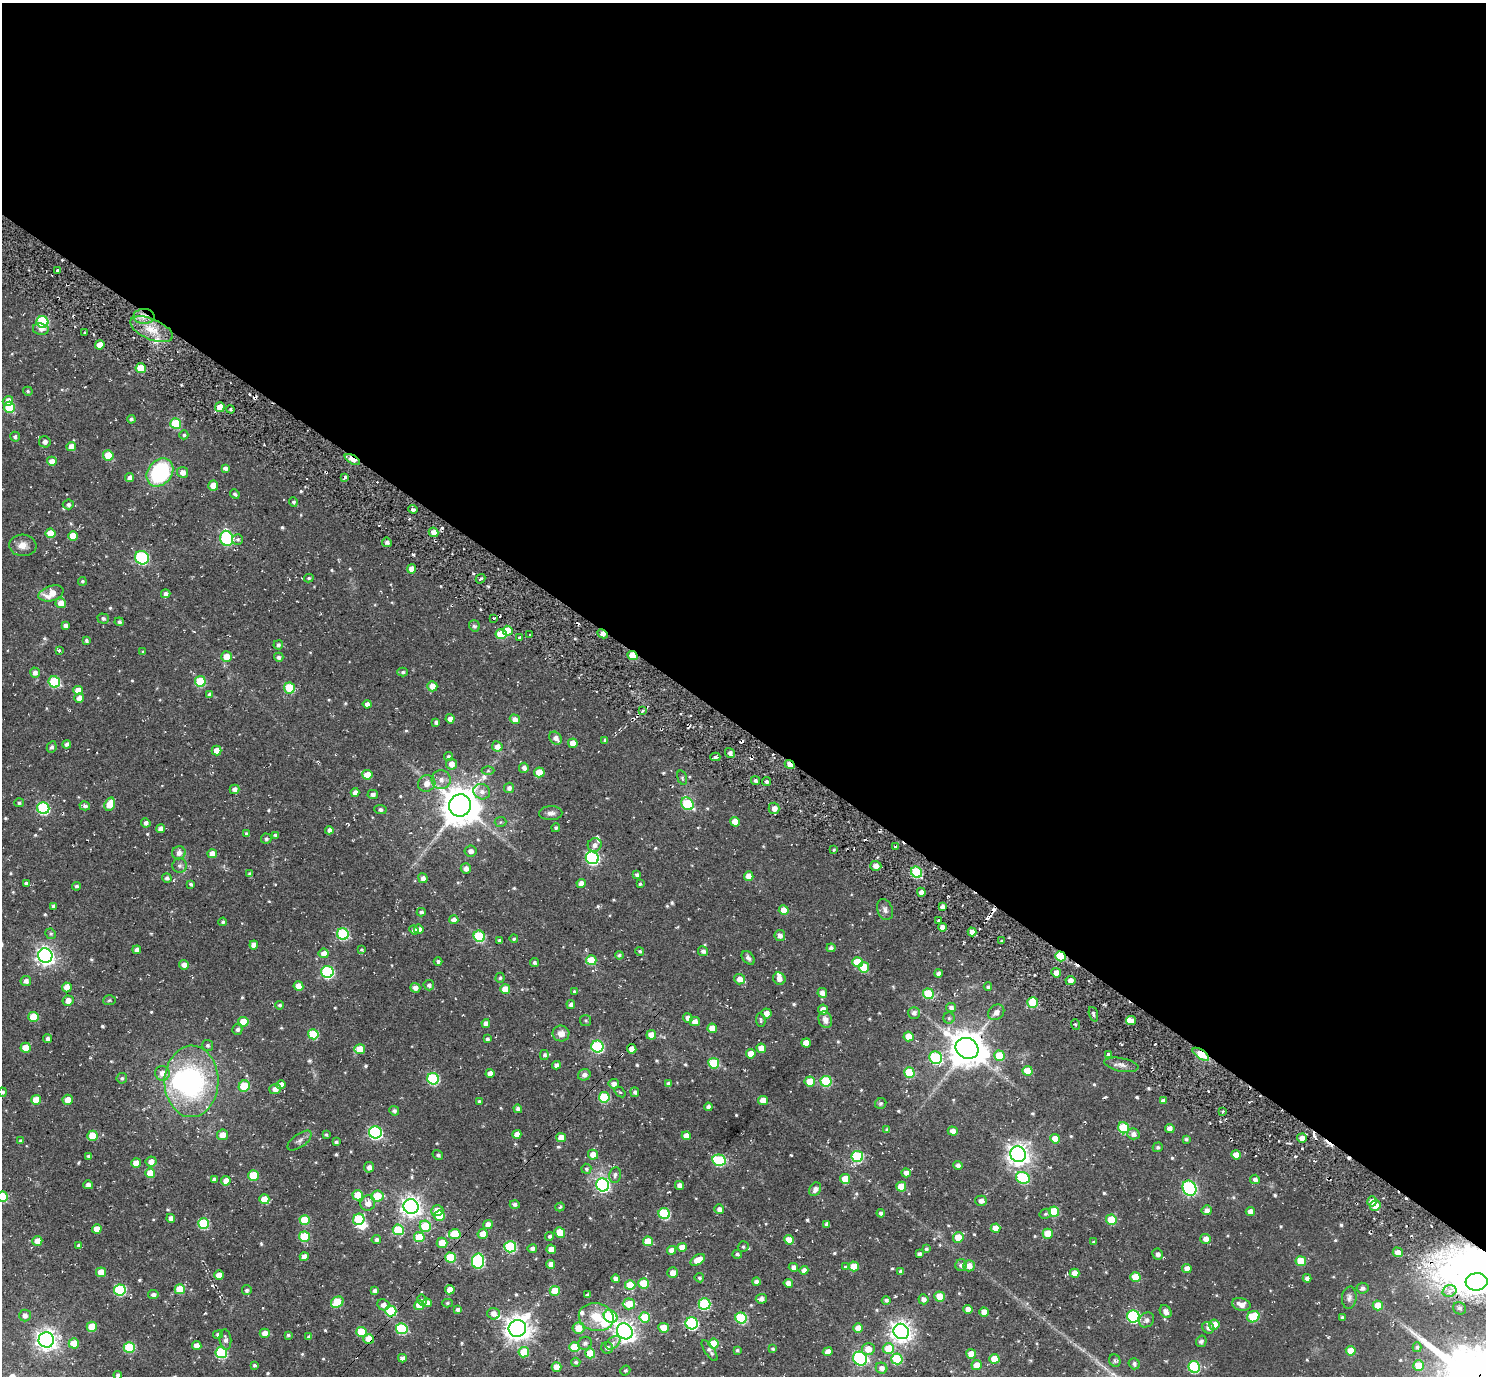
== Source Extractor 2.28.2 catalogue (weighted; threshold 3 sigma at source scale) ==
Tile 3 of 4 x 4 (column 3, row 1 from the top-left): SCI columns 3006-4489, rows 4317-5690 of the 5972 x 5985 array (HDU 1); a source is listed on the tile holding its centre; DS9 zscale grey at full resolution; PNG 1488 x 1378 px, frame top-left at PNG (2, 3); each listed source drawn as its Kron ellipse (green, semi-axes under 4 px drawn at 4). Shown black and unused: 53% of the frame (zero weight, under 2 of 3 exposures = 3% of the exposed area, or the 3 px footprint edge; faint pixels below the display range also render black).
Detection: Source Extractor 2.28.2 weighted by HDU 2 'WHT'; one run over the whole footprint, this tile lists its part. Background 0.0561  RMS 0.013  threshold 0.057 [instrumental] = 3 sigma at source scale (4.5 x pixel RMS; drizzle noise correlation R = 1.50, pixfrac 1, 0.05/0.05 arcsec/px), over >= 5 px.
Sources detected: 659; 6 inside a brighter object's white glare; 17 cosmic-ray / hot-pixel residue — neither listed nor drawn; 8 inside a brighter listed object's ellipse — not listed separately; of the other 628, all 500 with FLUX_AUTO >= 1.9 (the completeness limit of this list) listed and drawn (128 fainter detections not listed), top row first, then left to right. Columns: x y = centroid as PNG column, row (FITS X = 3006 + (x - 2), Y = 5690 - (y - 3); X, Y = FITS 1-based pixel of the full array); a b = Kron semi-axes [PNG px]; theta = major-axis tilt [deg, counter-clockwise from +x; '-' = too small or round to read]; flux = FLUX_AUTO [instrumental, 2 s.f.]
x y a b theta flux
57 270 3 3 - 2.4
144 316 10 7 -1 10
43 322 6 6 - 99
41 329 8 6 -9 5.8
151 329 23 10 -23 24
84 333 3 3 - 2.7
100 345 4 4 - 12
141 368 5 5 - 35
28 391 5 4 - 2.1
8 401 5 4 - 10
9 407 5 5 - 45
220 407 5 4 - 15
231 409 4 3 - 1.9
131 419 4 4 - 3
176 424 5 5 - 54
184 435 4 4 - 2.2
15 437 5 4 - 2.9
45 442 6 5 - 4.2
71 447 5 4 - 10
108 455 5 5 - 31
352 459 8 4 -30 26
52 461 5 4 - 11
225 468 4 4 - 4.3
160 472 15 12 52 120
183 472 5 5 - 7.9
345 477 3 3 - 2.3
130 478 4 4 - 5.6
213 486 5 5 - 18
235 494 5 4 - 2.7
293 502 4 4 - 3
68 504 5 5 - 3.3
413 509 4 2 - 3.1
433 532 5 4 - 10
51 533 5 5 - 21
73 536 5 5 - 17
227 538 8 6 -74 170
238 539 5 5 - 3.1
387 542 5 4 - 4.4
23 545 14 10 -6 11
142 558 7 6 - 130
412 569 4 4 - 13
309 578 5 4 - 1.9
480 579 5 3 - 2.4
82 581 4 4 - 2.2
51 593 13 7 18 21
166 594 4 4 - 4.4
61 603 5 5 - 13
493 618 3 3 - 3.4
103 619 5 5 - 2.8
119 622 4 4 - 3.1
65 625 4 4 - 4.1
474 626 6 5 - 2.8
507 631 5 5 - 29
501 634 5 5 - 32
602 634 5 4 - 7.5
530 635 4 2 - 2.7
520 638 4 3 - 2.8
86 640 4 3 - 2.4
278 645 4 4 - 3.7
59 650 4 4 - 3
143 652 3 3 - 1.9
633 656 5 4 - 37
226 657 5 5 - 15
279 657 5 4 - 4.5
403 672 5 4 - 2.6
35 673 5 5 - 5.9
200 681 5 5 - 53
54 682 6 5 - 86
432 686 5 5 - 12
289 688 5 5 - 46
78 690 5 4 - 13
210 694 4 4 - 4
79 698 5 5 - 8.3
367 704 4 4 - 6.3
642 711 4 3 - 2
450 719 4 4 - 6.8
515 719 5 4 - 8.8
436 722 4 4 - 2.7
556 738 7 5 -48 7.7
605 740 4 3 - 2.3
573 743 5 4 - 13
67 744 4 4 - 4.1
497 746 5 5 - 8.7
52 747 6 4 62 3.1
217 750 5 5 - 12
730 753 5 4 - 3.4
448 757 5 4 - 2.8
715 757 5 3 - 4.1
451 764 5 5 - 9.4
790 764 5 3 - 13
524 768 5 5 - 5.8
488 771 6 4 1 2.3
539 772 5 5 - 19
367 775 5 5 - 23
682 778 7 4 -73 2.2
441 780 9 9 - 8.8
755 780 5 4 - 2.7
767 782 5 4 - 2.9
427 783 9 8 - 11
509 788 5 5 - 5
235 789 5 4 - 5.5
482 792 8 7 - 6.5
355 793 4 4 - 7.6
373 794 5 4 - 5
19 803 5 4 - 2.6
110 804 7 5 69 21
687 804 7 5 -47 75
460 805 11 11 - 3600
85 806 5 4 - 3.6
43 808 6 6 - 130
774 808 5 5 - 7.7
380 809 6 4 -3 3.4
551 813 11 7 1 5.8
500 822 6 5 - 1.9
735 822 5 4 - 18
146 823 4 4 - 4.9
556 828 4 4 - 2.6
161 829 4 4 - 7.6
329 830 4 4 - 5.5
247 834 4 4 - 3.2
275 835 4 4 - 3.1
266 839 5 5 - 3
595 845 7 6 - 6.8
895 847 3 2 - 2.1
834 850 4 3 - 2
471 851 6 5 - 5.1
179 853 7 6 - 7.1
212 854 5 4 - 12
592 858 6 6 - 160
180 866 7 7 - 3.7
876 866 5 5 - 7
466 868 5 5 - 6.4
917 872 6 5 - 87
250 874 4 4 - 3.4
637 875 4 4 - 4.3
749 876 5 4 - 12
167 878 5 4 - 3.9
423 878 5 4 - 6.3
26 883 4 4 - 2.8
581 883 4 4 - 8.4
191 884 4 3 - 2.9
640 884 4 4 - 1.9
76 886 4 4 - 2.9
921 892 4 4 - 7
53 906 4 3 - 3.4
942 907 4 4 - 5.1
784 910 5 4 - 14
885 910 11 7 -68 5.1
421 912 4 3 - 3
454 920 4 4 - 6.7
939 921 4 2 - 2.4
223 922 4 4 - 2.4
942 927 4 4 - 8.3
419 929 5 5 - 7
414 930 4 4 - 4.5
972 932 4 4 - 9.9
51 934 5 5 - 2.6
343 934 6 5 - 100
780 935 5 5 - 5.8
479 936 6 5 - 77
514 939 4 4 - 2.1
500 940 4 3 - 4.2
1001 941 3 2 - 2.1
254 945 4 4 - 8.5
831 948 4 4 - 4.3
137 950 4 4 - 4.9
361 950 4 4 - 2
640 951 4 4 - 2.2
703 951 5 5 - 4.5
324 953 5 5 - 11
619 955 4 4 - 2.2
45 956 7 7 - 540
1061 956 5 4 - 50
748 958 8 5 -48 4.6
591 960 5 5 - 31
438 961 4 4 - 2.8
857 962 5 5 - 32
534 963 4 3 - 3.1
184 965 5 4 - 7.8
864 967 5 5 - 43
327 972 6 6 - 140
1056 973 5 4 - 11
938 974 4 4 - 5.6
500 978 5 4 - 2
740 979 5 5 - 9.1
779 979 6 6 - 6
1070 980 5 4 - 6.5
26 981 5 5 - 5.8
429 985 5 5 - 3.8
298 986 5 4 - 14
67 987 5 5 - 14
988 987 4 4 - 2.4
415 988 5 4 - 7
505 989 5 4 - 18
574 991 4 4 - 2.2
822 993 5 4 - 6.5
928 994 5 5 - 59
109 1000 6 5 - 2
68 1001 5 5 - 9.5
1033 1002 5 5 - 52
571 1004 4 4 - 4.2
280 1005 4 4 - 2.5
951 1007 5 4 - 4.6
823 1010 5 5 - 11
996 1012 9 7 42 7.8
766 1013 5 5 - 9.3
914 1013 6 6 - 5.4
1093 1014 7 4 -71 3
34 1017 5 5 - 36
688 1018 5 4 - 7.3
949 1018 5 5 - 2.3
586 1020 5 5 - 2.2
761 1020 7 4 -83 2.3
825 1020 8 6 -70 6.9
1131 1021 5 4 - 6.9
243 1022 5 5 - 29
695 1022 5 4 - 8.8
486 1024 4 4 - 7.4
1075 1024 5 3 - 1.9
712 1028 5 4 - 14
237 1029 5 5 - 3
561 1033 8 8 - 9.2
313 1034 5 5 - 58
651 1035 5 4 - 16
909 1036 5 5 - 22
48 1039 4 4 - 4.8
487 1039 4 4 - 2.6
806 1043 5 4 - 16
208 1045 5 5 - 2.6
597 1046 6 6 - 130
26 1048 5 5 - 20
761 1048 5 4 - 13
967 1048 12 10 -29 3000
360 1049 5 5 - 21
632 1049 5 4 - 11
751 1054 5 4 - 16
1108 1054 4 4 - 2.4
1201 1054 9 4 -34 28
544 1055 5 4 - 2.6
999 1056 5 5 - 35
936 1058 6 6 - 100
714 1063 5 5 - 53
556 1065 4 4 - 5.4
1121 1065 17 6 -11 7.7
1028 1071 5 5 - 28
909 1072 5 5 - 54
162 1073 7 7 - 11
490 1073 4 4 - 8.2
584 1075 6 5 - 5.7
122 1078 5 5 - 2.8
433 1079 6 5 - 110
191 1081 36 27 89 220
826 1081 5 5 - 72
810 1082 5 5 - 25
614 1084 5 4 - 7
668 1084 4 4 - 4.9
281 1085 5 4 - 8.8
244 1086 6 5 - 45
275 1089 6 5 - 6.7
3 1092 4 4 - 2.5
620 1092 6 4 -39 2
635 1092 4 4 - 3.2
604 1097 5 5 - 66
36 1100 5 5 - 19
68 1100 5 5 - 12
763 1100 5 4 - 13
1163 1101 4 4 - 6
479 1102 4 3 - 2.4
881 1103 6 5 - 2.5
708 1107 4 4 - 4.6
518 1109 4 4 - 4.3
394 1111 5 4 - 3.8
1223 1112 4 3 - 2
1123 1128 6 5 - 70
887 1129 4 3 - 2.5
1170 1129 5 4 - 6
953 1131 5 4 - 7.7
375 1132 6 6 - 200
517 1134 4 4 - 12
1133 1134 6 5 - 6
223 1135 5 5 - 13
326 1135 4 3 - 2
92 1136 5 5 - 28
686 1136 4 4 - 10
561 1138 5 4 - 12
1302 1138 5 4 - 11
1055 1139 5 4 - 17
1186 1139 4 4 - 2.3
300 1140 14 6 36 4.9
20 1141 4 4 - 2.3
336 1142 4 3 - 2.7
1158 1147 5 4 - 2.2
1018 1154 8 7 - 900
438 1155 5 4 - 2.8
593 1155 5 5 - 12
1236 1155 5 4 - 11
89 1156 4 4 - 4.4
857 1157 6 5 - 110
719 1160 7 5 -14 100
151 1161 5 5 - 9.4
136 1163 5 4 - 16
958 1165 4 4 - 4.9
369 1167 5 5 - 6
586 1169 5 5 - 2.8
150 1173 5 5 - 22
906 1173 5 4 - 7.4
253 1175 5 5 - 44
615 1175 8 5 81 3.4
1023 1178 7 5 -22 88
845 1179 5 5 - 22
1255 1179 5 4 - 4.7
214 1180 4 4 - 4.9
226 1181 5 4 - 12
88 1185 5 4 - 5.7
603 1185 7 6 - 230
679 1185 4 4 - 6.3
901 1187 5 5 - 28
1189 1188 8 6 -59 230
815 1189 7 5 60 6.4
358 1195 5 5 - 40
377 1196 6 5 - 35
3 1197 5 5 - 51
264 1199 5 5 - 21
981 1201 6 5 - 6.3
1372 1201 5 5 - 10
368 1203 8 7 - 11
515 1204 5 4 - 3.3
1375 1205 5 5 - 19
411 1207 7 7 - 760
560 1207 5 4 - 2
719 1209 5 4 - 5.6
1207 1210 5 5 - 5.9
437 1211 6 5 - 15
1054 1211 5 5 - 51
1250 1211 4 4 - 8.1
881 1213 4 3 - 4
664 1214 6 5 - 100
1045 1214 6 5 - 2.5
439 1216 5 5 - 29
171 1218 4 4 - 6.7
359 1219 6 5 - 58
305 1220 5 5 - 42
1111 1220 5 5 - 28
204 1223 5 5 - 75
827 1224 4 4 - 4.6
488 1225 5 4 - 8.8
425 1226 6 5 - 45
995 1228 5 4 - 16
97 1229 5 4 - 12
398 1230 5 5 - 63
560 1232 5 5 - 23
455 1234 6 5 - 55
483 1234 5 5 - 16
1048 1234 5 5 - 31
550 1236 4 4 - 2.8
304 1237 5 5 - 54
419 1237 5 5 - 37
958 1237 6 5 - 24
1206 1239 5 5 - 8.7
376 1240 5 4 - 3.5
789 1240 5 4 - 15
37 1241 5 5 - 11
648 1241 5 5 - 24
1094 1242 4 3 - 2.4
442 1243 5 5 - 18
79 1245 4 4 - 2.5
510 1247 6 5 - 120
682 1247 5 4 - 13
743 1247 5 5 - 2.4
532 1249 4 4 - 3.9
551 1249 5 4 - 12
926 1249 3 3 - 2.4
672 1250 4 4 - 10
1398 1252 5 4 - 9.8
737 1254 5 4 - 2.5
919 1254 4 4 - 3.8
1158 1254 5 5 - 5.2
304 1257 4 4 - 9.1
450 1258 5 5 - 48
698 1260 8 5 32 15
478 1261 7 6 - 180
1301 1261 5 5 - 32
551 1264 4 4 - 8.1
961 1265 6 5 - 4.9
854 1266 5 5 - 21
969 1266 5 5 - 11
793 1267 5 4 - 4.7
845 1267 4 3 - 2.8
1187 1268 5 4 - 9.2
804 1270 4 4 - 6.3
101 1272 5 5 - 17
901 1272 4 4 - 5.5
673 1273 5 5 - 9.5
1075 1273 5 4 - 13
219 1275 5 4 - 12
1135 1277 5 5 - 24
699 1278 5 4 - 2.5
1307 1278 4 4 - 4.6
616 1279 4 4 - 5.3
756 1282 4 4 - 5.5
1477 1282 11 8 5 830
644 1283 5 5 - 37
788 1283 4 4 - 8.5
630 1285 5 5 - 30
1362 1288 6 5 - 4.4
180 1289 5 5 - 37
120 1290 6 5 - 110
247 1290 5 4 - 3.6
450 1290 5 4 - 13
375 1291 4 4 - 4.5
555 1291 5 5 - 25
1449 1291 7 5 15 6.2
153 1295 5 4 - 4.5
587 1295 4 3 - 3.3
940 1296 5 5 - 26
1349 1298 11 7 84 4.7
761 1299 5 5 - 5.4
923 1299 5 5 - 5.4
422 1300 5 4 - 2.9
886 1300 4 4 - 3.1
337 1302 6 5 - 45
427 1303 5 4 - 6.7
447 1303 5 4 - 2.2
629 1304 6 5 - 22
704 1304 6 5 - 110
1241 1304 9 6 -13 9.8
383 1305 6 5 - 6.4
419 1305 5 5 - 17
1378 1305 5 5 - 18
1460 1308 7 6 - 3.5
968 1309 5 4 - 11
457 1310 4 4 - 3.9
391 1311 6 5 - 72
984 1312 5 4 - 11
1166 1312 7 5 -57 8
494 1314 6 6 - 7.9
25 1315 6 6 - 5.8
611 1316 7 6 - 78
1133 1316 6 6 - 150
596 1317 18 14 -12 30
645 1317 5 5 - 55
1253 1317 6 5 - 56
1342 1317 4 4 - 1.9
741 1318 6 5 - 98
1147 1320 8 7 - 5.4
692 1323 6 6 - 140
1214 1325 5 5 - 16
92 1327 5 5 - 26
517 1328 9 8 - 1200
578 1328 6 5 - 20
664 1328 5 5 - 21
858 1328 5 4 - 12
1208 1328 6 5 - 5.4
402 1329 5 5 - 90
625 1331 8 7 - 690
901 1331 8 7 - 800
362 1332 5 5 - 46
265 1333 5 4 - 10
218 1334 5 4 - 3.5
288 1335 4 3 - 2.2
309 1337 4 3 - 3.1
225 1339 10 6 -84 5.7
369 1339 5 5 - 17
46 1340 8 7 - 770
1201 1341 6 5 - 3.5
74 1343 5 5 - 19
585 1343 7 6 - 4.6
613 1343 8 5 40 4.1
714 1344 5 5 - 35
197 1346 4 4 - 9.7
129 1347 5 5 - 69
574 1347 5 5 - 38
1417 1347 5 4 - 2.1
607 1348 6 5 - 5.6
888 1348 6 5 - 30
773 1349 3 3 - 2.1
868 1349 6 6 - 15
737 1350 4 3 - 2
710 1351 12 4 -55 4.5
1351 1351 5 4 - 19
221 1352 6 5 - 96
524 1352 5 5 - 38
828 1352 5 4 - 8.1
590 1353 5 5 - 31
971 1354 5 5 - 15
402 1358 4 4 - 6.4
860 1359 7 6 - 180
897 1359 5 5 - 72
994 1359 5 4 - 21
1115 1361 6 5 - 3
576 1362 5 4 - 2.6
1134 1364 6 5 - 3.8
255 1365 4 3 - 2.6
976 1365 5 5 - 13
1419 1366 5 5 - 23
556 1367 5 4 - 14
1194 1367 6 5 - 110
882 1368 6 5 - 7.2
625 1371 5 4 - 2.2
118 1375 4 4 - 3.5
Overlapping masked pixels (flux is a lower limit): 10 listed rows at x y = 144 316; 352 459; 602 634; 633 656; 790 764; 1061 956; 632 1049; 1201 1054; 391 1311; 369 1339
Isophote crosses this tile's border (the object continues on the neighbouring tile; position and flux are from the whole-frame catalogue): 4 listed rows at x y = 3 1092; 3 1197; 1477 1282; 118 1375